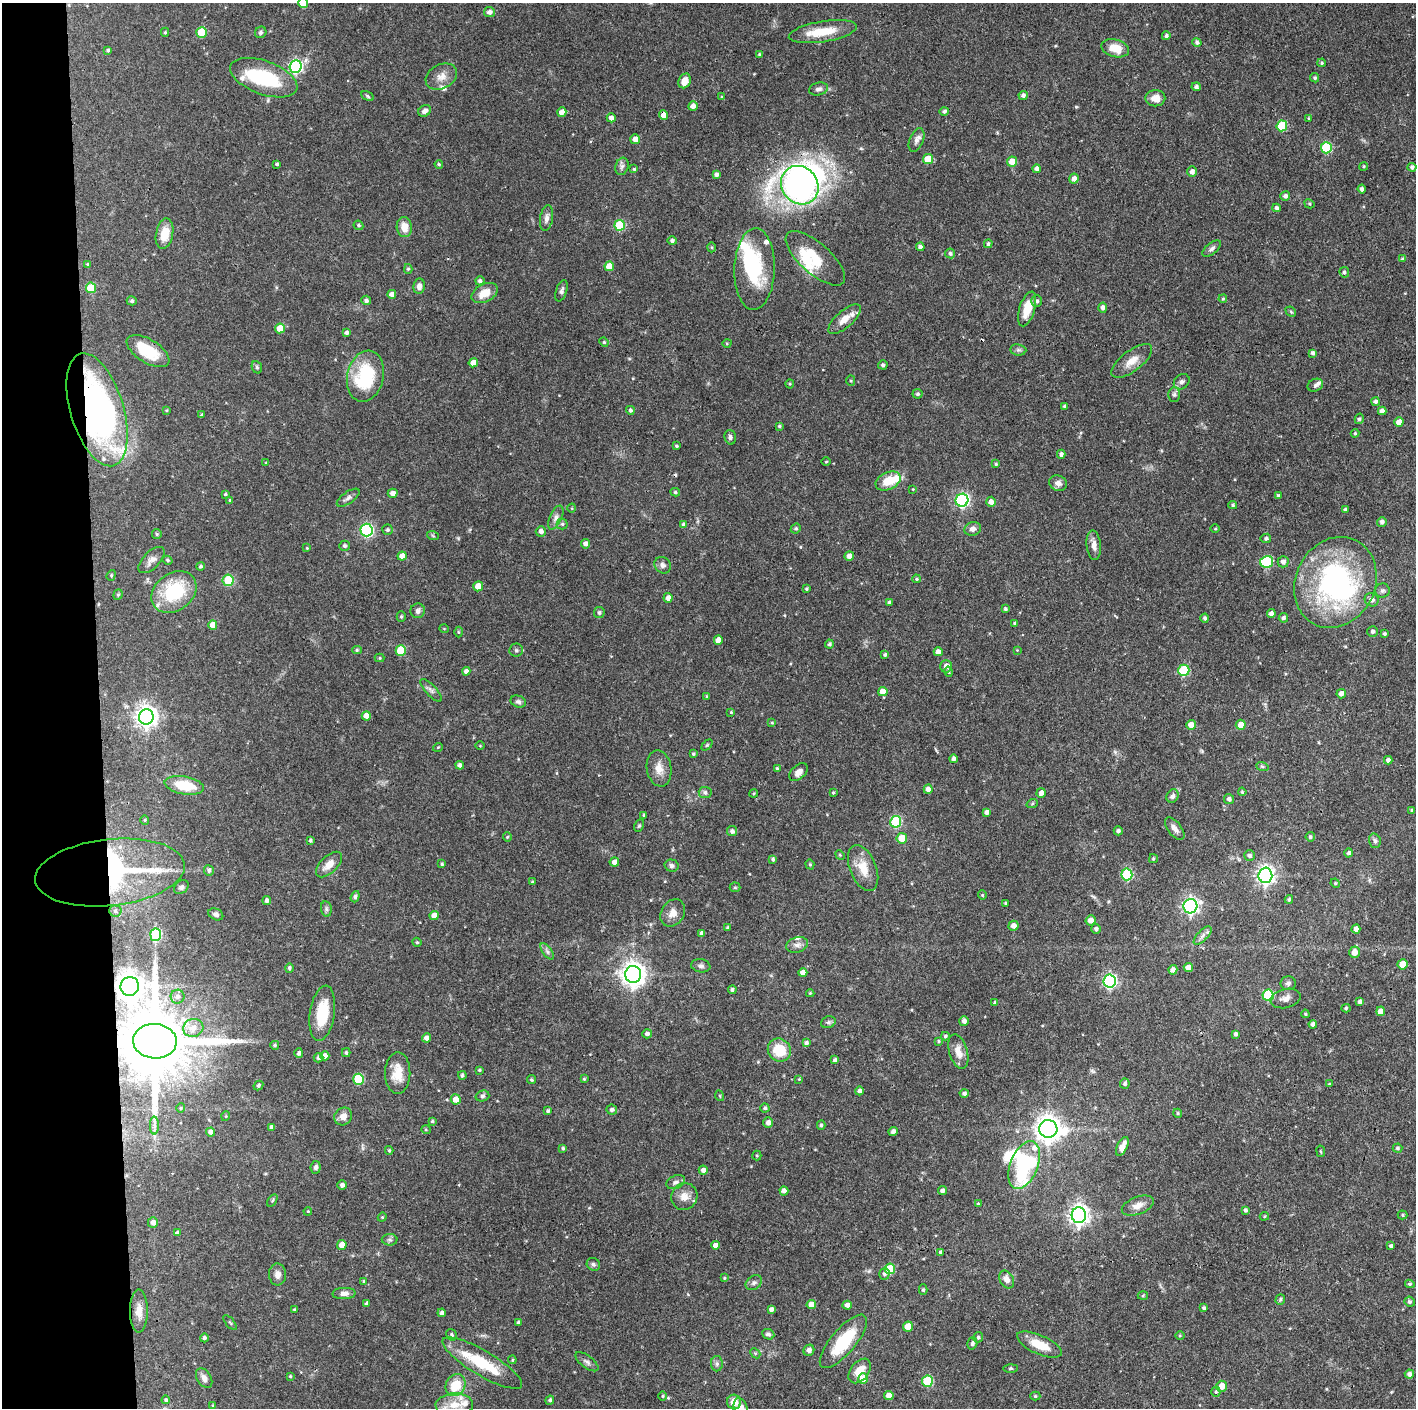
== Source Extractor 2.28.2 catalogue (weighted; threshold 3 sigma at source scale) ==
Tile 4 of 3 x 3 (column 1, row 2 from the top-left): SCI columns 1-1414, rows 1407-2812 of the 4244 x 4221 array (HDU 1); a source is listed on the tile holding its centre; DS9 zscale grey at full resolution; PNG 1418 x 1410 px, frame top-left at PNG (2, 3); each listed source drawn as its Kron ellipse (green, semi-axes under 4 px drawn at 4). Shown black and unused: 7% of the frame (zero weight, under 3 of 4 exposures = <1% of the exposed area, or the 3 px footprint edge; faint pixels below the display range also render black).
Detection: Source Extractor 2.28.2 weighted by HDU 2 'WHT'; one run over the whole footprint, this tile lists its part. Background 0.0774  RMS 0.0036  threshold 0.0162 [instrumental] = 3 sigma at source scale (4.5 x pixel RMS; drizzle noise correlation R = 1.50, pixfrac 1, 0.05/0.05 arcsec/px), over >= 5 px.
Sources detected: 465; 8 inside a brighter object's white glare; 2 cosmic-ray / hot-pixel residue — neither listed nor drawn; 13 inside a brighter listed object's ellipse — not listed separately; the other 442 listed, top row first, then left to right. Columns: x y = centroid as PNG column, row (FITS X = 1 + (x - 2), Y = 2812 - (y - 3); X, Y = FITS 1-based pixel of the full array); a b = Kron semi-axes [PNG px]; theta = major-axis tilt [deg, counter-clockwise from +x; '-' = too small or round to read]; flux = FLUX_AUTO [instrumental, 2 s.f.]
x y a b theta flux
303 3 5 5 - 7.2
489 12 5 5 - 1.8
165 32 4 4 - 0.49
202 32 5 5 - 13
261 32 6 5 - 0.73
823 32 34 10 9 9
1166 36 4 4 - 0.79
1197 42 4 4 - 0.88
1115 48 14 8 -15 5.5
108 50 4 4 - 0.62
760 55 3 3 - 0.57
1322 63 4 3 - 0.45
295 66 6 6 - 57
441 76 16 12 28 3.6
264 78 35 16 -20 23
1315 78 5 4 - 0.62
685 81 7 6 - 3.9
1196 87 4 4 - 0.89
818 89 9 6 14 1.2
1023 95 4 4 - 1.1
368 96 6 4 -29 0.53
722 97 3 3 - 0.4
1155 98 10 8 -1 3
693 106 5 4 - 1.7
425 111 7 5 29 1.4
944 111 5 4 - 0.82
562 112 5 4 - 2.1
664 115 5 4 - 3.4
611 118 4 4 - 1.4
1309 118 3 3 - 0.37
1282 126 5 5 - 13
635 139 5 5 - 2.5
916 140 12 7 68 1.5
1326 148 5 5 - 20
928 159 5 5 - 8.1
1012 161 5 5 - 4.2
277 164 4 3 - 0.68
439 164 4 3 - 0.45
622 166 9 6 73 1.2
1364 166 4 3 - 0.34
1412 167 4 4 - 0.89
634 169 4 4 - 0.46
1037 169 4 4 - 1.5
1192 172 5 5 - 1.6
716 175 4 4 - 1.1
1074 179 5 4 - 2
800 185 20 18 -50 170
1362 189 4 4 - 1.1
1285 196 5 4 - 1.2
1309 204 5 4 - 0.46
1277 208 4 3 - 0.9
547 218 13 6 81 1.6
358 225 5 4 - 0.56
620 225 5 5 - 18
404 227 10 7 -84 4.1
165 234 15 8 78 6.2
672 241 5 4 - 0.9
988 244 4 4 - 0.64
712 247 5 3 - 0.39
920 247 4 4 - 1.2
1212 248 11 5 39 1.1
950 253 5 5 - 0.82
815 258 37 15 -41 11
1403 259 4 4 - 0.54
87 264 4 3 - 0.41
609 266 5 4 - 4.9
408 269 5 4 - 0.51
755 269 41 20 88 21
1344 272 5 4 - 0.74
480 281 4 4 - 0.96
419 286 7 6 - 1.6
91 288 5 5 - 12
562 291 11 5 73 1.1
485 293 14 9 28 4.9
392 294 4 4 - 1.8
1223 299 4 3 - 0.42
366 300 5 4 - 0.81
132 301 5 4 - 0.58
1037 301 6 5 - 1
1103 308 5 4 - 1.3
1027 309 18 7 73 7.1
1291 312 6 4 -44 0.48
844 319 20 8 41 4.3
280 328 5 5 - 5.8
346 333 4 3 - 1
604 342 5 4 - 0.41
727 343 5 3 - 0.33
1018 350 8 5 -7 0.84
148 351 24 11 -32 12
1313 353 4 3 - 0.88
1132 361 24 10 37 4.6
473 363 5 4 - 3
883 365 5 4 - 0.86
257 367 6 5 - 0.63
365 376 26 18 77 24
851 381 5 4 - 0.52
1182 382 8 7 - 1.2
790 384 4 4 - 0.39
1315 385 8 6 24 0.97
918 394 5 5 - 0.67
1174 394 7 6 - 0.86
1376 402 4 4 - 0.95
1065 406 4 3 - 0.95
97 410 58 26 -73 130
166 410 4 3 - 0.39
630 410 4 4 - 0.81
1382 411 4 4 - 1.7
202 415 3 3 - 0.62
1359 419 5 4 - 0.76
1399 422 4 4 - 3
779 426 4 3 - 0.55
1355 433 4 4 - 0.43
730 437 7 5 -74 0.83
677 446 4 3 - 0.49
1061 454 4 4 - 0.95
826 462 5 3 - 0.33
266 463 4 3 - 0.32
996 464 4 4 - 0.48
888 481 13 8 24 6.9
1058 483 9 7 -18 1.7
913 489 4 3 - 0.26
675 492 5 4 - 0.55
393 493 5 4 - 1.7
225 494 3 3 - 0.43
1278 496 4 4 - 0.6
348 498 13 5 35 1.3
230 500 3 3 - 0.33
962 500 6 6 - 69
991 502 5 5 - 1.9
1233 505 4 3 - 0.51
572 508 4 3 - 0.29
1345 509 4 3 - 0.57
556 517 13 6 65 1.6
1382 522 5 4 - 1
562 524 5 5 - 0.73
684 524 4 4 - 1
796 528 5 4 - 0.61
973 529 8 7 - 1.5
1215 529 4 3 - 0.32
366 530 6 6 - 54
388 530 5 5 - 0.7
541 531 5 5 - 1.5
157 534 5 4 - 0.41
433 536 6 4 -20 0.41
1266 538 5 4 - 0.63
585 544 5 4 - 1.5
1094 545 15 7 -84 2.3
345 546 5 5 - 0.79
307 548 4 4 - 0.3
402 556 4 4 - 2.5
849 556 5 4 - 1.9
152 560 16 8 45 2.3
167 560 5 4 - 0.59
1267 562 6 6 - 20
1283 562 5 5 - 1.3
663 565 9 7 -48 1.4
200 566 4 4 - 0.7
111 575 5 4 - 0.46
916 579 4 3 - 0.45
228 580 6 5 - 10
1335 582 47 40 63 76
478 586 5 5 - 4.3
806 589 3 3 - 0.5
1382 591 7 7 - 0.99
174 592 24 18 36 21
118 595 5 4 - 0.53
668 598 5 4 - 1.8
1372 600 7 6 - 1.9
889 603 4 4 - 0.85
1005 609 3 3 - 0.68
418 611 7 7 - 1.1
599 613 5 5 - 0.83
1271 614 4 4 - 1.4
401 617 5 4 - 0.55
1205 618 4 4 - 0.73
1283 618 5 4 - 0.91
1015 623 4 3 - 0.69
213 625 5 4 - 3.6
444 629 4 3 - 0.25
458 632 5 3 - 0.36
1373 632 5 5 - 0.97
1384 634 4 4 - 0.62
718 640 5 4 - 3.4
829 644 4 4 - 0.82
357 650 5 4 - 0.52
401 650 5 5 - 13
516 650 7 6 - 0.75
1017 650 3 3 - 0.24
938 652 4 4 - 2.1
885 655 4 4 - 0.66
380 658 5 4 - 0.43
946 666 6 6 - 2
1184 670 6 5 - 21
466 671 4 4 - 1.3
949 672 5 4 - 0.54
431 690 14 5 -47 1.2
883 692 4 4 - 3.5
1341 694 5 4 - 1.6
707 696 3 3 - 0.44
518 702 8 5 -21 0.89
731 712 3 3 - 0.36
366 716 4 4 - 3.1
146 717 8 7 - 220
772 723 4 4 - 0.36
1191 725 5 5 - 3.2
1241 725 5 5 - 2.8
707 745 6 4 44 0.46
480 746 4 3 - 0.28
438 747 5 3 - 0.32
693 754 4 3 - 0.44
953 759 4 3 - 1.1
1388 760 4 4 - 1.1
460 765 4 4 - 1
1262 766 6 4 -19 0.6
659 768 18 12 -80 4
777 769 4 3 - 0.51
798 772 11 7 43 2.1
184 785 20 9 -10 11
928 789 4 4 - 2.2
1242 792 4 3 - 0.41
705 793 6 5 - 0.98
754 793 4 3 - 0.38
833 793 4 3 - 0.41
1041 793 5 4 - 1.6
1173 796 7 6 - 1.2
1229 799 5 5 - 1.1
1032 804 6 4 19 0.47
1412 810 4 3 - 0.41
987 812 4 4 - 1.4
644 815 3 3 - 0.52
145 820 4 4 - 0.41
896 822 6 5 - 26
639 826 6 4 62 0.57
1175 829 13 6 -52 1.9
732 831 5 5 - 1.1
1118 831 4 4 - 0.85
507 837 4 4 - 0.38
1310 837 5 4 - 0.74
902 838 5 5 - 5.7
310 840 3 3 - 0.61
1375 841 7 5 -75 0.83
1349 853 4 4 - 0.9
840 855 5 4 - 0.38
1249 855 5 5 - 0.96
773 859 4 4 - 0.69
1153 859 4 3 - 0.46
614 862 4 4 - 1.9
442 864 4 4 - 0.5
810 864 5 4 - 0.49
329 865 16 8 44 3.5
671 866 7 6 - 1
863 868 24 13 -68 6.6
209 870 5 5 - 1
110 872 75 33 6 87
1127 874 6 5 - 24
1265 875 7 7 - 140
532 882 3 3 - 0.44
1335 883 5 4 - 0.39
181 887 8 6 41 0.86
735 887 5 5 - 0.45
982 895 4 4 - 0.39
355 897 6 4 70 0.86
1289 899 4 3 - 0.55
267 900 4 4 - 1
1005 903 3 3 - 0.34
1190 906 7 7 - 100
326 909 8 5 -82 0.81
115 911 6 5 - 0.87
673 913 14 11 58 3
216 914 8 5 -27 1.1
434 916 5 4 - 2.9
1090 920 5 5 - 2.2
1014 926 5 5 - 1.8
728 928 3 3 - 0.62
1096 929 5 4 - 0.88
1356 929 5 4 - 1.6
701 933 4 3 - 1
156 935 6 5 - 31
1203 936 11 5 46 1.5
417 942 5 4 - 0.45
797 945 11 7 15 1.7
547 951 9 4 -55 0.97
1354 952 6 5 - 3.1
1402 964 5 5 - 5.8
701 966 9 6 -9 1.1
1188 967 4 4 - 2.6
289 968 4 4 - 0.77
1173 970 5 4 - 1.7
803 973 4 4 - 2.1
633 974 8 8 - 290
1110 981 6 6 - 66
1288 983 8 7 - 0.98
130 986 10 9 - 450
732 990 4 4 - 0.64
810 993 4 4 - 0.42
1268 995 5 5 - 22
178 997 7 7 - 1.4
1285 998 15 9 13 2.2
1360 1002 4 4 - 1
995 1003 4 3 - 0.63
1346 1008 4 4 - 0.48
1381 1011 5 4 - 3
322 1013 28 12 81 11
1305 1014 4 3 - 0.47
964 1021 5 5 - 1.3
828 1022 7 5 20 0.81
1313 1024 4 4 - 1.1
193 1028 10 9 - 3.1
647 1034 5 4 - 1.1
1235 1034 4 3 - 0.89
945 1036 4 4 - 0.61
427 1038 4 4 - 2
155 1041 22 17 -3 4800
939 1041 4 4 - 0.43
806 1043 4 4 - 0.92
275 1045 4 4 - 0.58
779 1050 12 11 - 9.9
958 1052 18 9 -73 3.8
299 1053 5 4 - 0.96
346 1053 4 3 - 0.52
325 1056 4 4 - 2
318 1058 5 4 - 0.95
835 1060 4 3 - 0.76
479 1070 4 3 - 0.48
398 1073 21 12 89 5.9
462 1075 4 4 - 0.71
358 1079 5 5 - 19
584 1079 4 3 - 0.37
799 1079 4 3 - 0.3
531 1080 4 4 - 0.55
1125 1084 5 5 - 0.75
1329 1084 4 3 - 0.45
258 1085 5 4 - 0.69
859 1091 4 4 - 1
964 1093 4 4 - 0.98
482 1096 7 5 15 0.74
720 1096 5 3 - 0.3
456 1099 5 5 - 3.4
181 1108 4 4 - 0.38
765 1108 4 4 - 0.69
612 1110 5 5 - 0.96
548 1111 4 4 - 0.67
1178 1113 4 4 - 0.45
226 1116 5 3 - 0.3
343 1116 9 8 - 2.6
432 1121 3 3 - 0.46
768 1123 5 5 - 1.7
154 1125 9 4 -89 1.3
821 1125 4 4 - 0.69
272 1127 4 4 - 1.4
1048 1129 9 8 - 380
426 1130 5 3 - 0.37
893 1131 5 4 - 0.95
211 1132 4 4 - 1.4
1122 1146 10 5 64 3.2
563 1148 4 3 - 0.64
1397 1148 5 4 - 0.67
389 1150 4 3 - 0.45
1321 1151 6 3 -81 0.38
757 1156 5 4 - 0.43
1024 1165 25 13 68 35
316 1167 6 5 - 1
703 1170 4 4 - 1.3
676 1182 10 6 23 1.2
342 1185 4 4 - 1.2
784 1191 4 4 - 1.3
942 1191 4 4 - 1.2
684 1197 14 13 - 3.3
272 1201 7 4 59 0.51
978 1204 4 3 - 0.36
1138 1205 16 8 20 3
1245 1210 4 3 - 0.79
308 1211 4 3 - 0.29
1079 1215 8 7 - 190
1403 1215 5 4 - 0.43
1264 1216 5 4 - 0.36
382 1217 4 4 - 0.41
153 1222 5 5 - 1.7
177 1233 4 4 - 1.1
390 1240 8 6 0 0.8
342 1245 5 4 - 3.6
715 1245 4 4 - 2.1
1391 1246 4 3 - 0.73
940 1252 4 3 - 0.56
593 1264 7 6 - 0.82
890 1269 5 5 - 11
278 1274 11 8 -88 1.8
884 1274 6 5 - 0.88
724 1278 4 3 - 0.34
1007 1279 9 7 -63 2.1
364 1281 4 3 - 0.36
754 1283 9 6 35 1.1
1410 1284 5 4 - 0.54
923 1290 5 4 - 0.46
344 1294 11 5 2 1.7
1143 1296 5 3 - 0.37
1280 1299 5 5 - 0.61
1410 1302 5 4 - 0.75
367 1304 4 3 - 0.97
811 1305 5 4 - 3.9
847 1305 4 4 - 1.6
1204 1308 4 3 - 0.76
294 1309 3 3 - 0.41
771 1309 4 4 - 1.1
139 1311 21 9 -90 3.5
442 1313 4 4 - 1.2
518 1322 3 3 - 0.65
230 1323 9 3 -50 0.45
908 1326 5 5 - 5
768 1334 6 5 - 0.87
452 1335 6 5 - 0.57
1180 1336 5 3 - 0.37
978 1337 5 5 - 0.63
204 1338 4 4 - 0.69
843 1341 33 12 50 16
972 1343 6 5 - 0.88
1039 1345 24 9 -24 6.9
809 1350 6 5 - 1.6
755 1353 6 4 -43 0.48
512 1360 4 4 - 0.35
587 1362 13 6 -37 1.3
482 1363 46 12 -31 16
717 1364 8 6 89 0.95
1011 1368 7 3 1 0.43
860 1371 14 9 52 4.9
1409 1374 4 4 - 1.4
290 1376 4 3 - 0.38
204 1378 11 7 -57 2
863 1379 5 5 - 7.6
927 1381 5 5 - 19
456 1385 11 9 58 7.9
1222 1386 5 5 - 3.6
1216 1392 5 4 - 0.56
663 1396 5 3 - 0.39
889 1396 4 4 - 3.4
1035 1396 5 4 - 0.54
166 1400 4 4 - 0.64
550 1400 4 4 - 0.75
734 1402 7 7 - 3.7
213 1405 3 2 - 0.36
454 1405 19 11 2 6.5
741 1408 10 6 -72 2.6
Overlapping masked pixels (flux is a lower limit): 9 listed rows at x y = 664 115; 800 185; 148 351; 97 410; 110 872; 434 916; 130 986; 155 1041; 863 1379
Isophote crosses this tile's border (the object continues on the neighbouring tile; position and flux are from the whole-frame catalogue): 3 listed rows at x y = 303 3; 454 1405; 741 1408